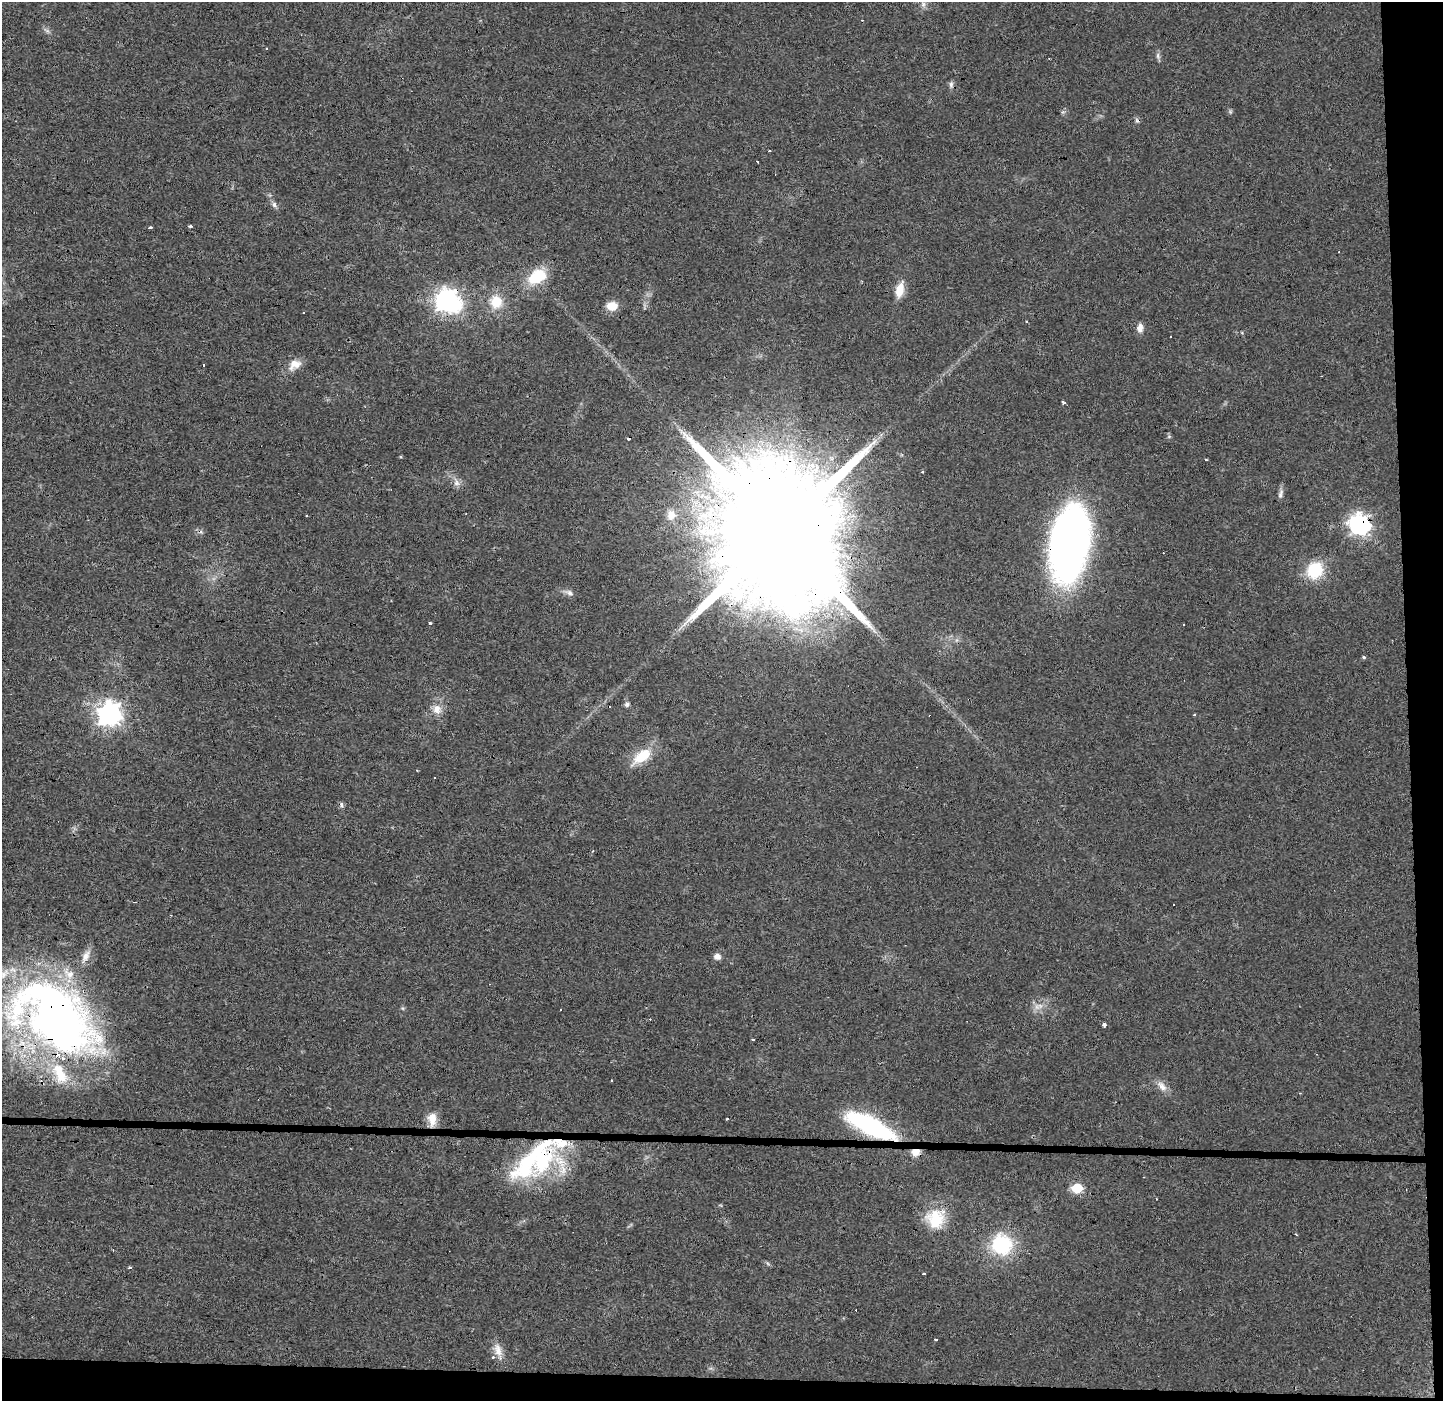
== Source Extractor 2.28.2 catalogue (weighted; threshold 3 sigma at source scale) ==
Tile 9 of 3 x 3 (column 3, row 3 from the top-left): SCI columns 2950-4390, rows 1-1399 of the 4457 x 4202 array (HDU 1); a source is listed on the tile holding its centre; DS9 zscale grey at full resolution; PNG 1445 x 1403 px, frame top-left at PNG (2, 2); no overlay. Shown black and unused: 5% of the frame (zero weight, under 3 of 4 exposures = <1% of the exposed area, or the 3 px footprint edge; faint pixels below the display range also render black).
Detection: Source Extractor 2.28.2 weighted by HDU 2 'WHT'; one run over the whole footprint, this tile lists its part. Background 0.0173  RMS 0.003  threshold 0.0136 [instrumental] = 3 sigma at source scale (4.5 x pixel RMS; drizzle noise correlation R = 1.50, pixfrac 1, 0.0396/0.0396 arcsec/px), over >= 5 px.
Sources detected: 86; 1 too faint to see at this stretch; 1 inside a brighter object's white glare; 19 cosmic-ray / hot-pixel residue — not listed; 9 inside a brighter listed object's ellipse — not listed separately; the other 56 listed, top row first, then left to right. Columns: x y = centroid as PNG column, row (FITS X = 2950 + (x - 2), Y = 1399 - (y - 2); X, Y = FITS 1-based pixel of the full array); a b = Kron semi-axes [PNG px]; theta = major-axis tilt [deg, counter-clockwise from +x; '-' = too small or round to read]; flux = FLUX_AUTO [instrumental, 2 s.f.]
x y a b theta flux
923 4 13 5 -82 1.1
266 48 3 2 - 0.39
1158 56 11 5 -79 0.82
951 84 8 6 -90 0.84
757 162 4 2 - 0.54
274 204 8 6 -87 0.88
190 226 4 3 - 0.58
150 228 3 3 - 1.8
537 277 24 15 29 10
900 290 19 9 76 4.4
446 300 8 7 - 190
496 302 16 15 - 6.4
612 306 12 10 -2 3.8
303 313 3 3 - 0.96
1026 322 3 2 - 0.26
1140 328 11 7 83 1.8
295 365 19 12 33 3.3
1063 402 3 3 - 1.2
1169 436 6 4 1 0.42
1206 460 3 2 - 0.52
456 483 9 8 - 1.4
1280 494 13 5 75 1.1
671 515 13 11 74 2.6
1360 525 8 8 - 150
781 532 40 29 -9 21000
1069 544 74 35 80 140
1315 570 17 16 - 13
569 593 11 8 -32 1.3
430 623 3 3 - 0.76
1364 657 5 4 - 0.41
627 704 6 6 - 0.76
437 709 13 11 -76 3
110 714 8 8 - 230
1194 714 3 3 - 2.5
642 756 26 13 37 8.2
417 770 3 2 - 0.5
435 778 3 2 - 0.39
86 956 20 9 59 2.6
717 956 6 5 - 2.1
560 1010 3 3 - 0.69
56 1017 105 63 -36 200
1104 1025 4 4 - 0.88
753 1039 3 3 - 0.81
1162 1086 17 9 -44 2.3
432 1119 17 10 -84 3.6
727 1119 3 3 - 0.59
870 1126 45 14 -27 49
916 1152 10 7 6 2.7
542 1160 50 28 63 32
1077 1188 6 6 - 19
936 1219 26 23 67 11
1001 1245 22 21 - 20
131 1268 4 3 - 0.5
924 1274 3 3 - 1.1
936 1340 3 3 - 0.87
498 1350 22 9 -75 3.1
Overlapping masked pixels (flux is a lower limit): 8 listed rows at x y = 446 300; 1360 525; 781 532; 1069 544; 56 1017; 870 1126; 916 1152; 542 1160
Isophote crosses this tile's border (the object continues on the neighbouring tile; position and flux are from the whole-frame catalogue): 2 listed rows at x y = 923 4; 56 1017